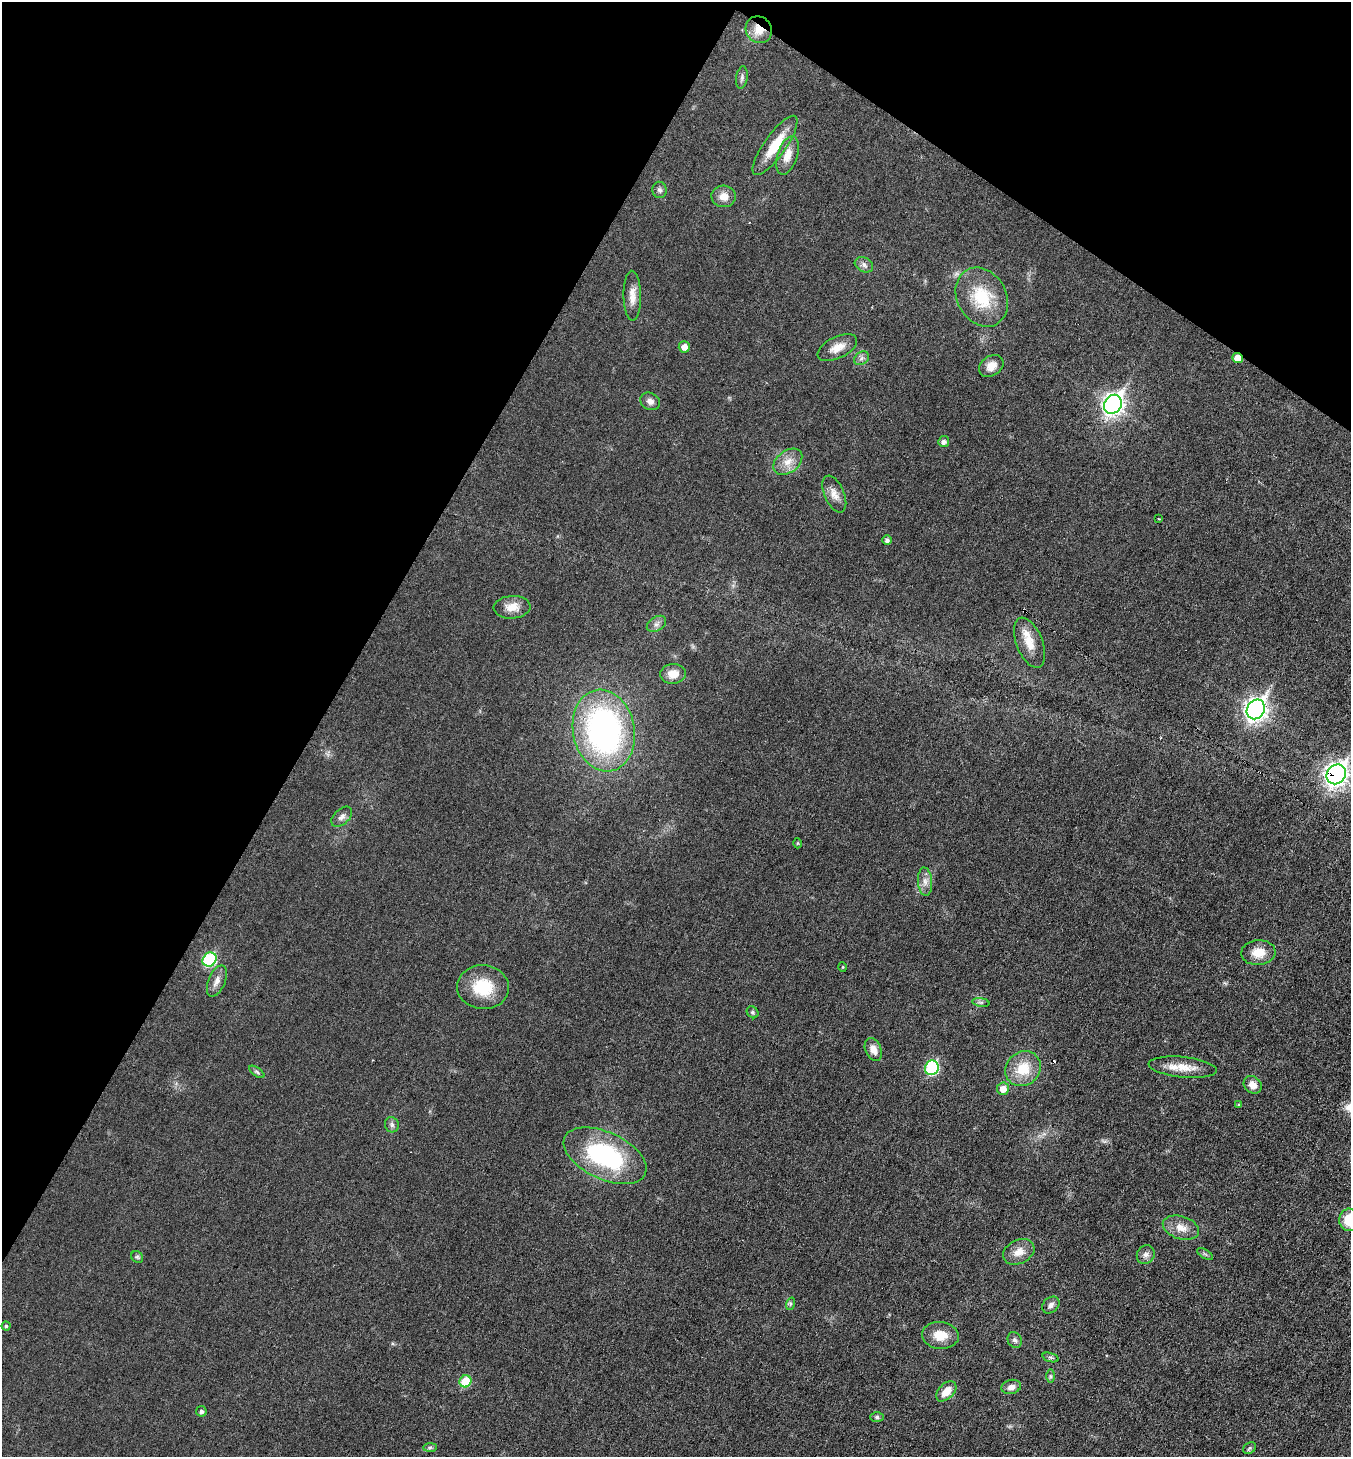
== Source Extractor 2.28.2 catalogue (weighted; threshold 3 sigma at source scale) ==
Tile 2 of 4 x 4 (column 2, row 1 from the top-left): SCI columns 1496-2844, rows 4368-5822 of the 5830 x 5822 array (HDU 1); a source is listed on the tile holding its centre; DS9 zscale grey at full resolution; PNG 1353 x 1459 px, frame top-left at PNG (2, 2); each listed source drawn as its Kron ellipse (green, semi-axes under 4 px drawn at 4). Shown black and unused: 31% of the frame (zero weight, under 3 of 6 exposures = <1% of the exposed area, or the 3 px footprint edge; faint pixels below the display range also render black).
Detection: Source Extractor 2.28.2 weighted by HDU 2 'WHT'; one run over the whole footprint, this tile lists its part. Background 0.0178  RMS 0.0036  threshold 0.0147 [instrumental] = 3 sigma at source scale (4.09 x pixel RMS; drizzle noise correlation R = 1.36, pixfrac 0.8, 0.05/0.05 arcsec/px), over >= 5 px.
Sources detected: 70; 2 cosmic-ray / hot-pixel residue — neither listed nor drawn; the other 68 listed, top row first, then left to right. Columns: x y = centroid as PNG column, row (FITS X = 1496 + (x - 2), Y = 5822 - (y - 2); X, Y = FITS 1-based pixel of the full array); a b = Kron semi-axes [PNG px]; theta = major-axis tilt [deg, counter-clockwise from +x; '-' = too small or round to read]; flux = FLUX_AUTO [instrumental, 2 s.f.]
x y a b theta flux
759 30 14 12 -51 5
742 78 11 5 81 1
775 145 35 11 55 9.5
788 155 20 10 72 4.2
660 190 8 7 - 0.99
724 196 12 11 - 3.3
864 265 10 7 -29 1.3
632 296 25 9 -89 3.7
982 297 31 24 -61 16
684 347 5 5 - 2.5
837 348 21 10 26 4.1
861 358 8 6 37 1.1
1237 358 5 5 - 3.9
991 366 13 10 34 3.1
650 401 10 8 -28 1.8
1113 404 10 8 55 180
944 441 5 5 - 1.2
788 462 16 11 38 3.9
834 494 20 10 -67 3
1159 519 4 2 - 0.27
887 540 5 5 - 1.1
512 607 18 11 4 4.3
656 624 10 7 32 1.4
1030 643 26 13 -68 5.9
673 674 13 10 6 3.6
1256 709 10 8 57 200
604 731 41 30 -78 97
1336 774 10 9 - 210
342 817 12 7 43 1.7
797 843 5 3 - 0.3
925 882 14 7 -85 2.1
1258 953 17 12 4 5.1
209 959 7 6 - 28
843 967 5 3 - 0.28
217 981 16 8 68 2.4
483 987 26 22 -5 12
981 1002 8 4 -8 0.7
753 1012 6 5 - 0.56
873 1049 12 8 -67 2.7
1183 1067 34 10 -6 6.1
932 1068 7 6 - 34
1023 1069 19 16 42 8.8
257 1072 9 4 -36 0.66
1253 1085 9 8 - 2.7
1003 1089 6 6 - 3
1239 1105 4 3 - 0.39
392 1125 8 7 - 1
605 1156 44 23 -25 42
1349 1220 11 9 89 8.6
1181 1228 19 11 -18 4.2
1019 1252 16 12 26 3.7
1205 1254 9 3 -32 0.55
1146 1255 10 8 59 1.6
137 1257 6 5 - 0.64
790 1304 6 4 72 0.6
1051 1305 9 7 44 1.4
6 1326 4 4 - 0.56
940 1335 18 13 -5 5.6
1015 1340 8 6 -61 1
1050 1357 8 3 -19 0.59
1051 1376 7 4 -89 0.57
465 1381 6 5 - 11
1011 1387 10 7 13 1.9
946 1391 12 7 45 4.1
201 1411 5 5 - 0.91
877 1417 7 5 0 0.75
430 1448 7 4 1 0.63
1249 1448 7 5 38 0.61
Overlapping masked pixels (flux is a lower limit): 3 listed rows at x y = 759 30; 1237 358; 1336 774
Isophote crosses this tile's border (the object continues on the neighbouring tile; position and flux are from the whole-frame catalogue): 1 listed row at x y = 1349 1220